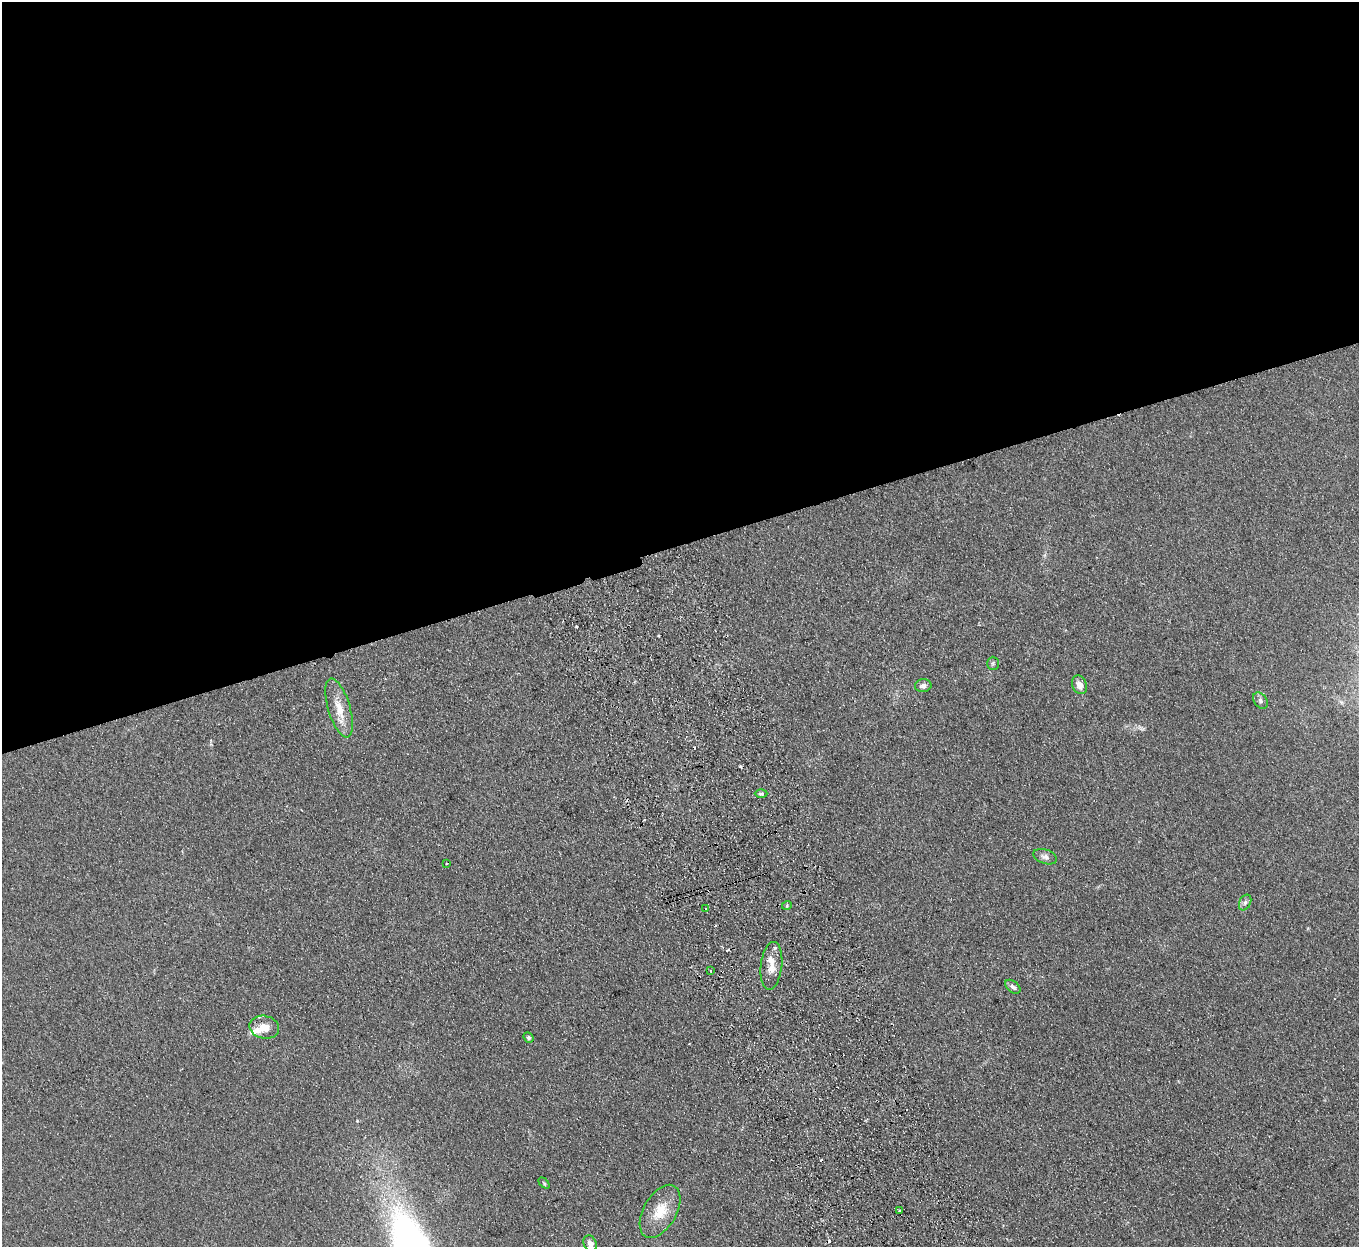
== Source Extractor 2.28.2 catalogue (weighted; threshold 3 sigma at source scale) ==
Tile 2 of 4 x 4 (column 2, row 1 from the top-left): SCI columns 1413-2769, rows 3911-5155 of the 5539 x 5457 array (HDU 1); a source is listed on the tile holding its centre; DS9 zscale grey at full resolution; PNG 1361 x 1249 px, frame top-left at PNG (2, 2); each listed source drawn as its Kron ellipse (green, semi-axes under 4 px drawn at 4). Shown black and unused: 44% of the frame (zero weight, under 2 of 3 exposures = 3% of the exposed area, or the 3 px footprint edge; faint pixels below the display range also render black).
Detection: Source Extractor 2.28.2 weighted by HDU 2 'WHT'; one run over the whole footprint, this tile lists its part. Background 0.189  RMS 0.014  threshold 0.0608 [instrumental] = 3 sigma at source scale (4.5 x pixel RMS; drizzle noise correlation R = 1.50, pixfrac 1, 0.05/0.05 arcsec/px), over >= 5 px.
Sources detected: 35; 12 cosmic-ray / hot-pixel residue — neither listed nor drawn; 3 inside a brighter listed object's ellipse — not listed separately; the other 20 listed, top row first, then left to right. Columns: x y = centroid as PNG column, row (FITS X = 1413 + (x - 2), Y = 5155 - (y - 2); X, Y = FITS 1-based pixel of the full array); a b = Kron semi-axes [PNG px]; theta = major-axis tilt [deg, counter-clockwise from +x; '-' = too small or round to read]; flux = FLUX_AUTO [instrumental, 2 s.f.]
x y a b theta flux
993 663 6 5 - 2.2
1079 685 9 7 -67 8.7
923 686 8 6 10 5.2
1260 701 9 6 -54 3.7
339 708 30 11 -73 23
761 794 6 4 1 2.2
1045 857 12 7 -19 5.5
447 863 2 2 - 0.96
1245 902 8 5 63 3.5
787 905 5 3 - 1.2
706 909 3 2 - 1.8
771 966 24 10 83 16
710 970 2 2 - 1.3
1013 987 9 5 -39 3.9
264 1027 15 11 -12 14
528 1037 5 4 - 2.7
544 1183 6 4 -46 1.6
899 1210 2 2 - 1.2
660 1211 29 16 60 32
590 1243 8 6 -62 7.2